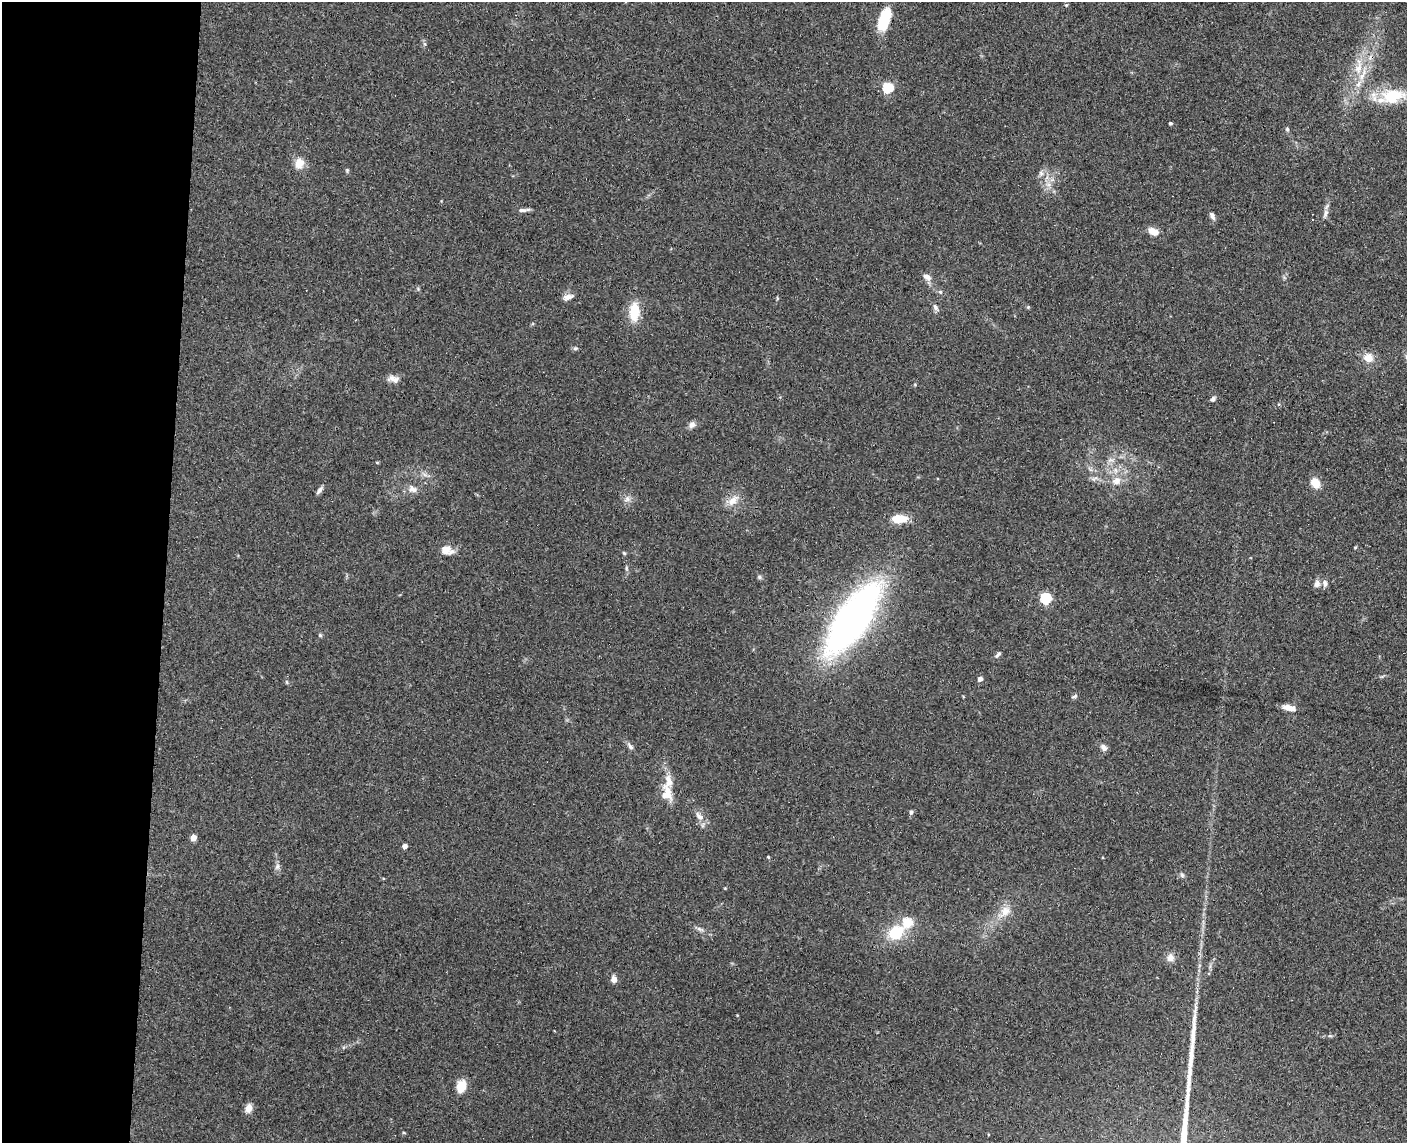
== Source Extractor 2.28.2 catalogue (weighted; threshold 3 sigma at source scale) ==
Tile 4 of 3 x 4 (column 1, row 2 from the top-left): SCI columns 165-1569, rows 2293-3433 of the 4654 x 4582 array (HDU 1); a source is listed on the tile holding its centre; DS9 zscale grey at full resolution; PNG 1409 x 1145 px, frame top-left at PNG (2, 2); no overlay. Shown black and unused: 12% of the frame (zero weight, under 3 of 4 exposures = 6% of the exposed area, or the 3 px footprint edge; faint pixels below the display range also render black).
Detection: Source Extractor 2.28.2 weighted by HDU 2 'WHT'; one run over the whole footprint, this tile lists its part. Background 0.138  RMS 0.0068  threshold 0.0308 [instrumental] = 3 sigma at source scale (4.5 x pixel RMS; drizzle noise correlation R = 1.50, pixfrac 1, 0.05/0.05 arcsec/px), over >= 5 px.
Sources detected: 68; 4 inside a brighter listed object's ellipse — not listed separately; the other 64 listed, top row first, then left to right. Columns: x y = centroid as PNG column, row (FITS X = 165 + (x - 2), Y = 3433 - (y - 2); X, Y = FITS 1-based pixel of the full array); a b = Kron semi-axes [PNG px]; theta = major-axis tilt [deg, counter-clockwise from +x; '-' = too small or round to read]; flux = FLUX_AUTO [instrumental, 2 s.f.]
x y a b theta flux
1066 5 4 4 - 0.73
884 20 24 10 72 25
1358 68 19 10 73 11
888 87 5 5 - 49
1393 96 34 20 8 28
1170 123 3 3 - 1.2
1287 129 5 5 - 1.1
299 163 14 11 67 6.9
347 170 5 4 - 0.9
1041 173 7 6 - 1.9
523 210 16 4 4 2.4
1326 213 11 7 77 2.8
1212 216 10 6 -60 2.4
1153 231 11 7 -26 6.7
927 277 10 7 -24 3.6
940 292 5 5 - 1
568 297 15 7 12 3.8
935 307 10 5 -58 2.2
634 312 23 12 90 15
575 348 7 5 19 1.2
1368 358 11 9 2 7.8
393 379 16 8 -10 4.1
1213 399 7 5 16 1.5
692 425 9 8 - 2.8
1116 481 14 11 41 6.9
1315 483 13 10 -61 7.4
412 489 13 8 -39 4
319 490 10 5 55 2.2
627 499 8 8 - 2.8
733 500 17 10 43 7.1
899 519 19 9 1 12
446 550 14 10 15 6.7
624 553 6 3 -45 0.79
626 568 6 4 -89 1
759 577 6 5 - 1.2
1325 583 8 7 - 2.5
1317 584 10 8 79 3.1
1046 598 5 5 - 63
853 619 52 20 56 410
320 635 5 5 - 0.91
998 654 8 4 47 1.7
980 679 5 5 - 2.8
1074 696 9 4 24 1.2
1288 708 13 9 -11 4.5
630 746 11 5 -49 2.2
1104 748 8 6 -54 3.1
666 794 21 14 -85 11
911 812 6 5 - 1.4
699 816 14 7 -41 4
193 838 4 4 - 8.7
404 846 4 4 - 4.2
768 857 4 4 - 0.6
277 867 9 6 83 2.1
1182 875 7 4 -46 1.3
1005 911 15 11 52 7.8
908 922 5 5 - 31
700 929 11 5 -24 2.1
896 933 18 15 32 23
1170 958 11 10 - 4.1
614 979 7 6 - 4.2
1195 1009 15 5 80 3.3
1330 1036 6 4 -18 0.86
461 1086 11 8 77 14
248 1108 9 7 72 6